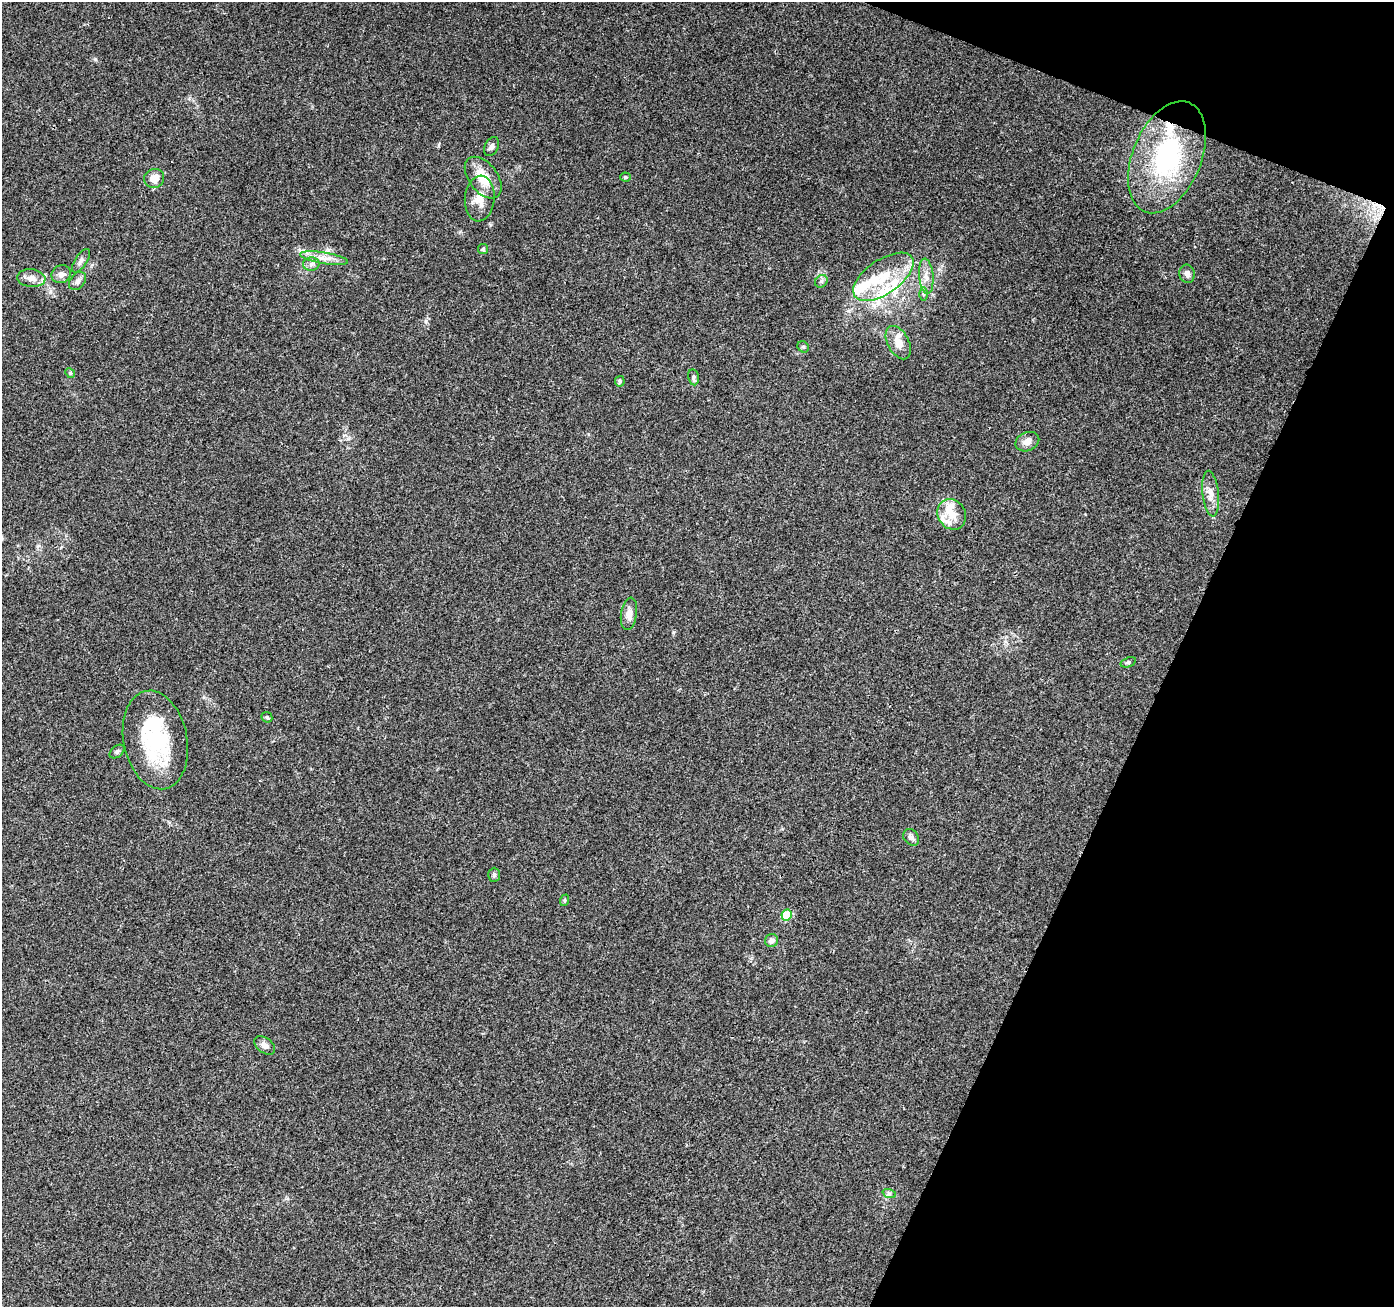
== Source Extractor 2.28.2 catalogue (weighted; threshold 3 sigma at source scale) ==
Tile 8 of 4 x 4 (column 4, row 2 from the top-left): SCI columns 4194-5585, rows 2894-4198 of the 5593 x 5721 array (HDU 1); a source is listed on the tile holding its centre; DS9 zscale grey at full resolution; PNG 1396 x 1309 px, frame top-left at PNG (2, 2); each listed source drawn as its Kron ellipse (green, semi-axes under 4 px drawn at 4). Shown black and unused: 19% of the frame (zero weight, under 3 of 4 exposures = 1% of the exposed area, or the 3 px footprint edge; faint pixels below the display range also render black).
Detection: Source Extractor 2.28.2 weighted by HDU 2 'WHT'; one run over the whole footprint, this tile lists its part. Background 0.0744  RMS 0.0045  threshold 0.0202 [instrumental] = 3 sigma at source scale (4.5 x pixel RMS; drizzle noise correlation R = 1.50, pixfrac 1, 0.0396/0.0396 arcsec/px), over >= 5 px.
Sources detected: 49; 2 inside a brighter object's white glare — neither listed nor drawn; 9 inside a brighter listed object's ellipse — not listed separately; the other 38 listed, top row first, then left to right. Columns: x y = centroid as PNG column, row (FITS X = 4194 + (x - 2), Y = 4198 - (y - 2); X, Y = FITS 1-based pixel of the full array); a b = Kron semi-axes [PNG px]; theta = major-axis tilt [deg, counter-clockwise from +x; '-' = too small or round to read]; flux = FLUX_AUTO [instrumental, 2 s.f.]
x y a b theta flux
491 147 10 6 61 1.5
1167 157 59 34 68 63
625 177 5 4 - 0.56
154 178 10 9 - 4.7
483 178 24 14 -53 9.9
480 198 23 15 85 6.7
483 249 5 5 - 0.69
324 258 24 5 -9 4.2
81 261 13 6 56 1.8
311 264 8 6 3 1.6
61 274 10 8 31 2.3
1187 274 9 7 -78 1.9
926 276 18 7 -85 3.8
883 277 34 17 35 18
31 278 14 9 -6 3.4
77 281 10 7 51 1.7
821 281 7 5 45 1
923 294 6 4 -89 0.82
898 343 18 10 -61 5
803 347 6 5 - 0.72
70 373 5 4 - 0.57
693 377 8 5 -79 0.99
620 381 5 4 - 0.76
1027 442 12 9 24 3.2
1211 494 23 8 -84 4.2
952 514 16 13 -56 6.6
629 614 16 8 81 3.3
1128 662 8 4 20 0.75
267 717 6 5 - 0.68
155 740 50 32 -79 38
117 751 8 5 37 1
911 837 9 7 -50 1.8
494 875 7 5 88 0.85
565 900 6 4 71 0.54
787 915 5 5 - 18
771 940 7 6 - 1.9
265 1045 12 7 -37 2.1
889 1193 7 4 -19 0.83
Unlisted compact peaks at least as high as the median listed source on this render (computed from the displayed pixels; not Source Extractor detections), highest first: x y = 426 321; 673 632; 490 225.